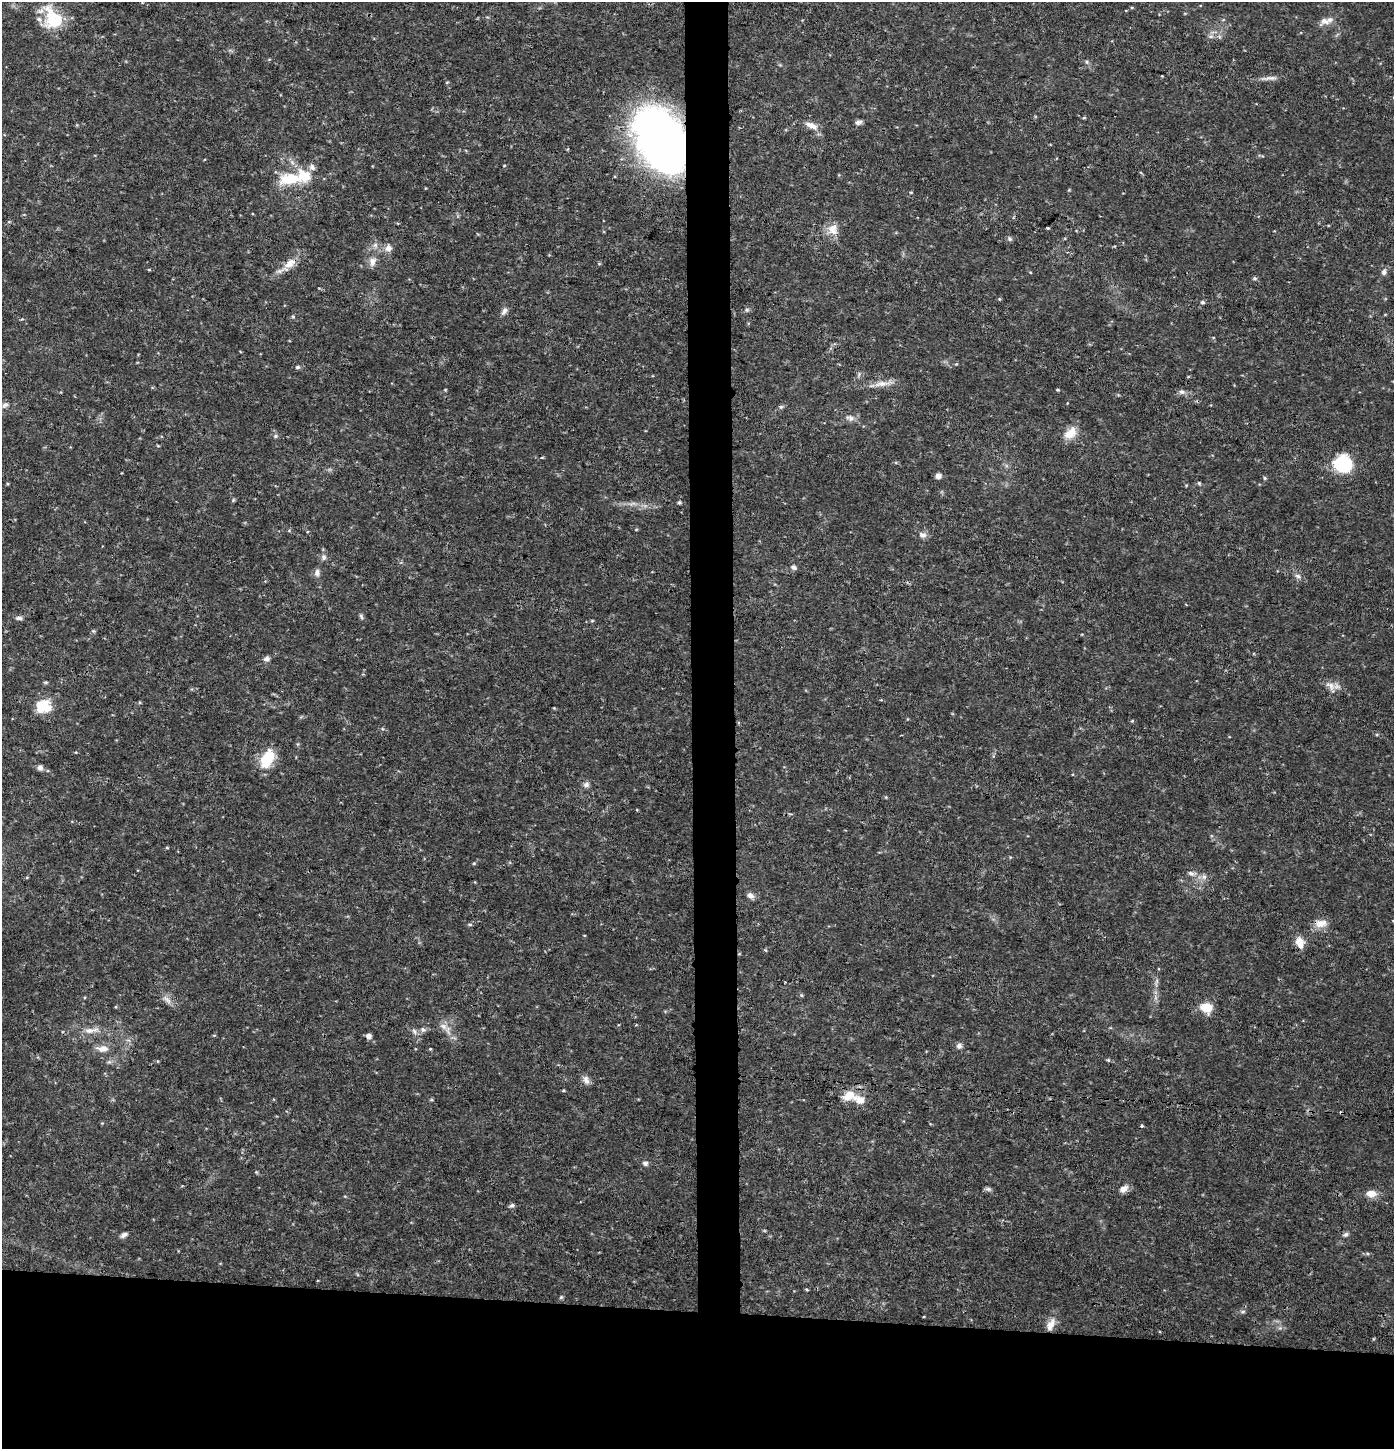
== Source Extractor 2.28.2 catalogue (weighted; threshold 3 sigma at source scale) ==
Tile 8 of 3 x 3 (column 2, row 3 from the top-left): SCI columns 1606-2997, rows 2-1448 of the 4603 x 4354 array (HDU 1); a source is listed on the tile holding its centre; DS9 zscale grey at full resolution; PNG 1396 x 1451 px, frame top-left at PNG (2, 2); no overlay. Shown black and unused: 12% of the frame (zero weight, under 3 of 4 exposures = <1% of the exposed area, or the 3 px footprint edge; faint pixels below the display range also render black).
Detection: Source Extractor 2.28.2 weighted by HDU 2 'WHT'; one run over the whole footprint, this tile lists its part. Background 0.0301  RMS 0.0037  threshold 0.0167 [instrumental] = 3 sigma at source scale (4.5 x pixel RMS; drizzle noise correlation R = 1.50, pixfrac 1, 0.0396/0.0396 arcsec/px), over >= 5 px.
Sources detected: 102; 2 cosmic-ray / hot-pixel residue — not listed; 3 inside a brighter listed object's ellipse — not listed separately; the other 97 listed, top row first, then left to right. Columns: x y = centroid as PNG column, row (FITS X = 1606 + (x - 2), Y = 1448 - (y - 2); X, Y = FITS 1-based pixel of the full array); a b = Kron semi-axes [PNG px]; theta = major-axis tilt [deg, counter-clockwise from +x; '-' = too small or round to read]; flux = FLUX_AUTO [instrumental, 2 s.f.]
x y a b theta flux
52 18 31 22 -64 14
1325 21 14 10 15 2.8
1211 36 6 6 - 1
1087 62 6 4 -71 0.56
1268 78 22 5 9 2.1
447 82 5 3 - 0.33
859 122 10 5 24 1.2
811 125 16 7 -23 3.1
660 140 62 41 -66 190
312 167 10 6 -47 1.3
290 179 27 13 4 12
911 192 5 3 - 0.3
1048 228 3 3 - 0.34
833 229 16 14 -83 4.2
1010 239 7 6 - 0.71
375 245 7 6 - 1.2
388 248 10 9 - 2.2
372 262 13 9 78 2.5
289 263 18 10 40 4.6
149 270 4 3 - 0.33
1384 272 8 7 - 1.3
1255 278 6 5 - 0.59
999 299 4 4 - 0.37
1202 302 5 5 - 0.75
747 310 6 5 - 0.69
504 311 12 6 57 1.4
293 316 5 4 - 0.46
956 364 4 3 - 0.34
297 367 7 5 2 0.72
882 384 28 7 7 3.8
1058 390 4 3 - 0.35
1182 392 9 7 -6 1.2
5 405 10 7 35 1.4
781 407 6 5 - 0.65
850 418 12 8 -19 1.8
1070 433 19 12 40 5.1
275 436 6 5 - 0.62
542 457 5 3 - 0.34
1343 464 10 10 - 42
938 476 6 6 - 1.6
1264 478 6 4 -89 0.48
1199 483 5 4 - 0.45
679 502 5 4 - 0.58
636 529 5 3 - 0.33
923 535 10 8 -21 1.7
324 557 8 7 - 1.3
794 567 7 6 - 1.1
317 573 11 6 83 1.4
1298 576 10 6 -29 1.3
1186 604 3 2 - 0.32
361 616 9 5 -75 0.76
19 618 10 5 -1 1
592 621 5 3 - 0.38
267 659 8 7 - 1.2
1330 686 17 9 -46 2.8
43 706 6 6 - 48
554 708 4 4 - 0.29
1132 721 4 4 - 0.36
267 759 24 13 64 9.7
40 768 7 7 - 1.3
586 785 8 7 - 1.3
167 848 4 4 - 0.38
474 863 4 4 - 0.41
1191 873 10 7 -24 1.5
1204 877 7 6 - 1.2
750 895 9 7 -39 1.5
1321 923 19 11 4 3.5
470 924 6 4 -1 0.47
1300 943 14 9 -71 4.1
1156 982 14 4 82 1.4
801 995 5 4 - 0.45
167 1000 16 6 -50 2
1206 1008 12 9 -20 7.4
443 1026 11 8 -33 2.3
91 1030 24 7 8 3.6
423 1030 7 6 - 1.1
414 1031 9 5 -51 1.1
214 1035 5 3 - 0.31
368 1036 5 5 - 1.9
959 1046 8 7 - 1.3
102 1048 17 8 -3 3.2
430 1049 4 3 - 0.33
1108 1060 5 4 - 0.51
586 1080 13 7 -70 1.8
848 1095 18 12 34 5.4
645 1163 8 6 1 1
256 1172 6 3 -71 0.38
988 1189 9 5 -14 0.86
1124 1189 11 8 32 2.3
1371 1193 13 9 -2 3.2
512 1205 8 5 24 0.83
1346 1234 7 6 - 0.87
124 1235 8 5 31 1.2
807 1289 5 3 - 0.38
561 1297 5 4 - 0.51
1243 1312 8 4 9 0.63
1051 1324 18 9 63 3.7
Overlapping masked pixels (flux is a lower limit): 1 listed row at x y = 660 140